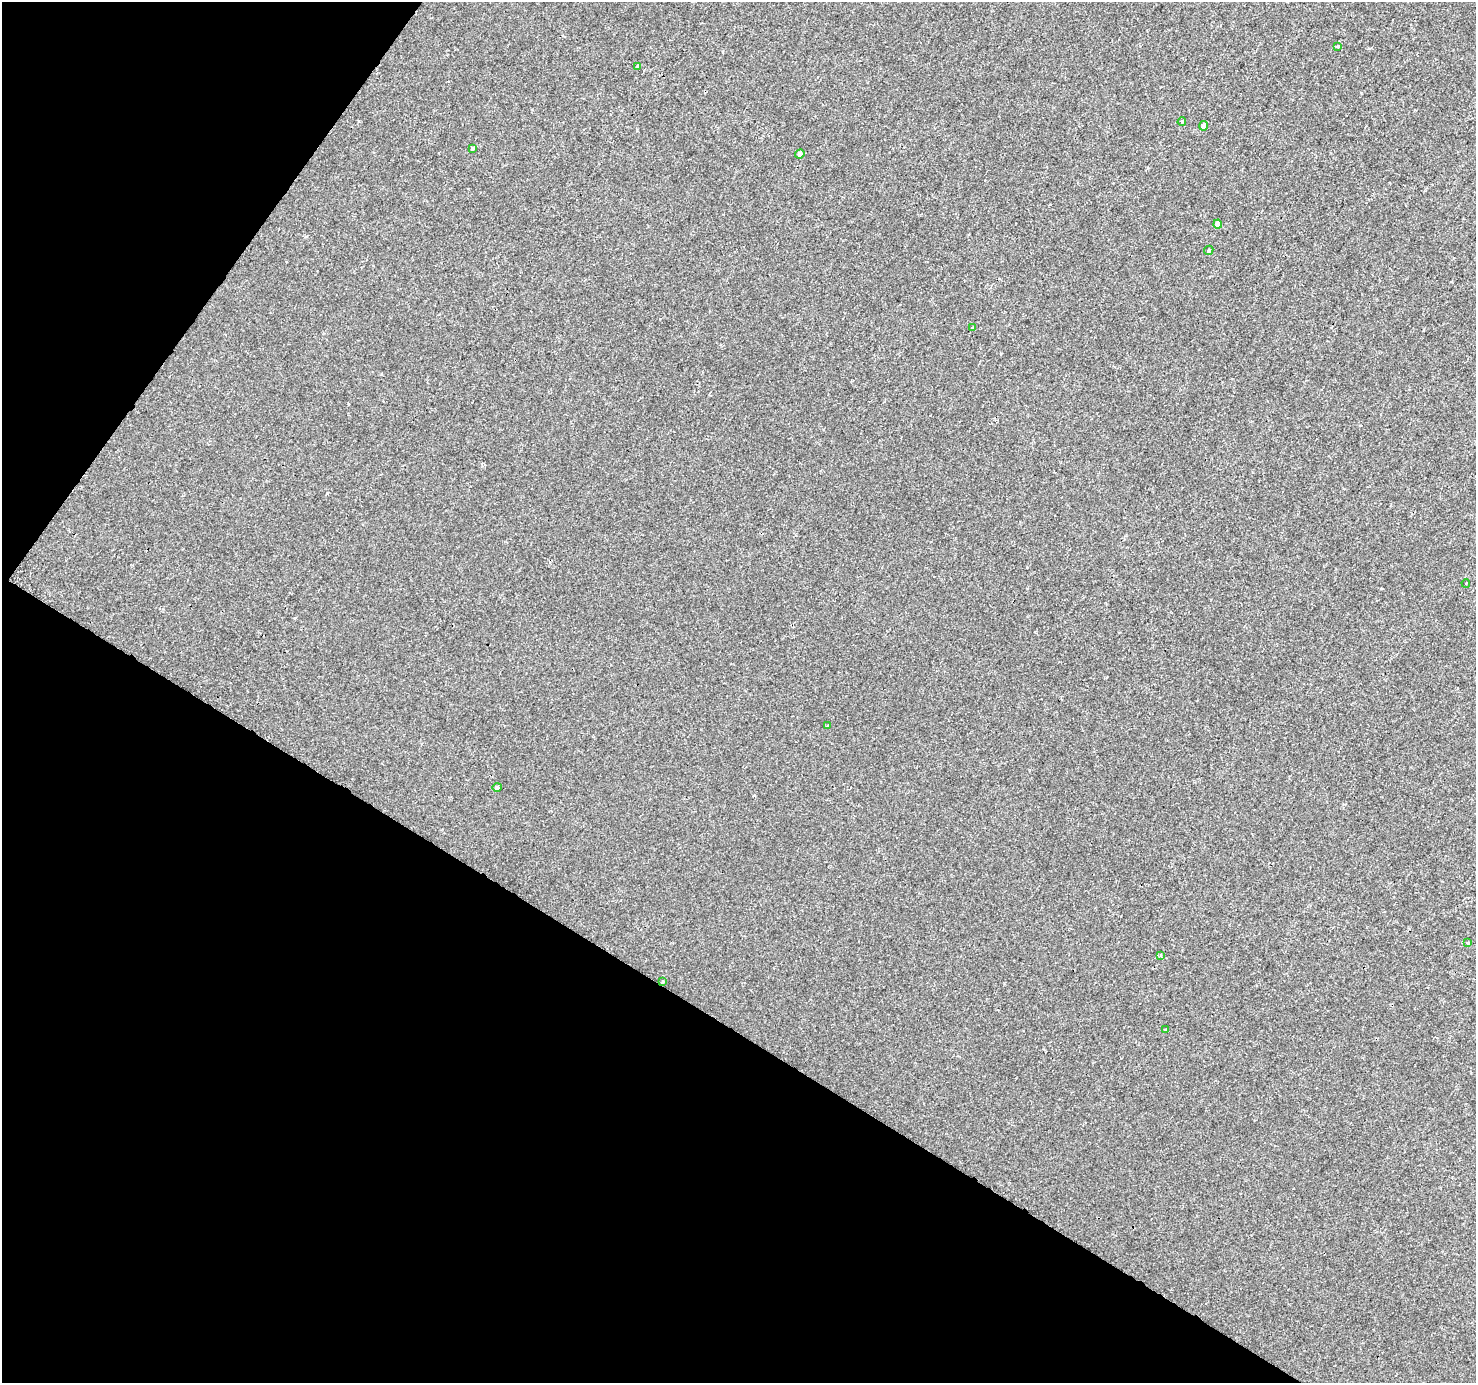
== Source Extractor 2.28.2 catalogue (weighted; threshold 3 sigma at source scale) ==
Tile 9 of 4 x 4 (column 1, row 3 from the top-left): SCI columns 1-1474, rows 1569-2949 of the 5901 x 5965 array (HDU 1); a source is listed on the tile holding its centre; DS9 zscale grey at full resolution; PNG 1478 x 1385 px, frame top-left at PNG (2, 2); each listed source drawn as its Kron ellipse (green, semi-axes under 4 px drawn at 4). Shown black and unused: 32% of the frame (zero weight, under 2 of 3 exposures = <1% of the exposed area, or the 3 px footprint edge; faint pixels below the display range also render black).
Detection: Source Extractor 2.28.2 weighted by HDU 2 'WHT'; one run over the whole footprint, this tile lists its part. Background 0.00173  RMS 0.0043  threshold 0.0194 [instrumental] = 3 sigma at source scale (4.5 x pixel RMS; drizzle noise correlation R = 1.50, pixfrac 1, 0.0396/0.0396 arcsec/px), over >= 5 px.
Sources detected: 17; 1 cosmic-ray / hot-pixel residue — neither listed nor drawn; the other 16 listed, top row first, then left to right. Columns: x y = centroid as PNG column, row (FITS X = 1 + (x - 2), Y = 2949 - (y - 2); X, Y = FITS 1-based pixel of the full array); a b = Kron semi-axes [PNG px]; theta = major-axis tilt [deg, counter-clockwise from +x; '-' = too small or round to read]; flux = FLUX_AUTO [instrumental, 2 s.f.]
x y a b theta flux
1338 46 4 3 - 0.46
637 66 4 3 - 0.67
1182 122 4 3 - 0.58
1204 126 5 4 - 2.8
473 148 4 3 - 0.84
800 154 5 4 - 1.3
1218 224 4 4 - 2.9
1209 250 5 4 - 0.84
973 328 4 4 - 0.4
1466 583 4 3 - 1.6
828 726 3 3 - 0.51
497 787 4 4 - 0.95
1468 943 3 3 - 2.3
1161 956 4 3 - 0.45
663 982 4 4 - 0.45
1166 1030 3 3 - 2.3
Unlisted compact peaks at least as high as the median listed source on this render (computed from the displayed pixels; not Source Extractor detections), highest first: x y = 327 493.